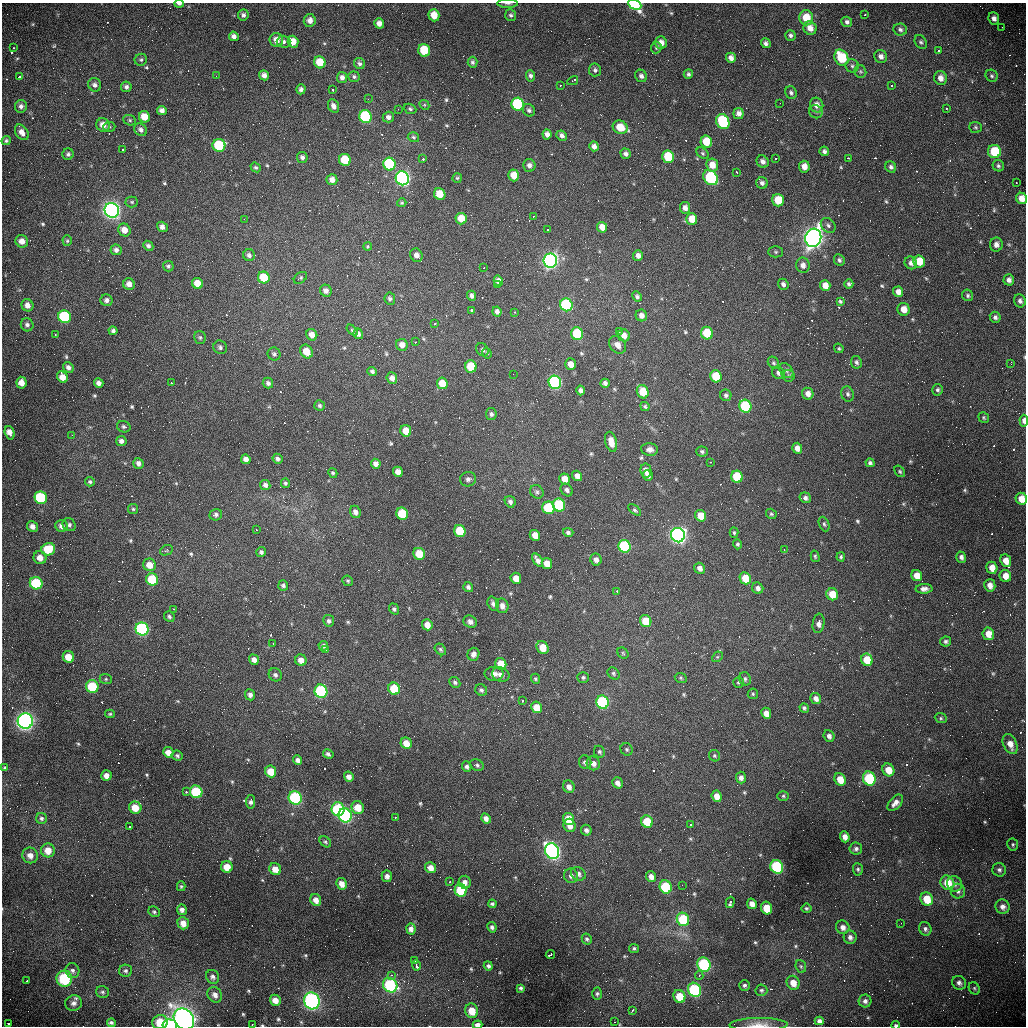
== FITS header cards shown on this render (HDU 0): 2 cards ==
NAXIS1  =                 1024 /fastest changing axis
NAXIS2  =                 1024 /next to fastest changing axis

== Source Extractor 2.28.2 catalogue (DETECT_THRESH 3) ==
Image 1024 x 1024 px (HDU 0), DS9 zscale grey, 1 PNG px = 1 image px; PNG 1028 x 1028 px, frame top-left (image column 1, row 1024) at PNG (2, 3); each listed source drawn as its Kron ellipse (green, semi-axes under 4 px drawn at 4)
Background 977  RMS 35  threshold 104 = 3 sigma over >= 5 px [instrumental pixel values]
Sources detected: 704; of the 704, the 500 brightest by FLUX_AUTO listed and drawn (204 fainter detections omitted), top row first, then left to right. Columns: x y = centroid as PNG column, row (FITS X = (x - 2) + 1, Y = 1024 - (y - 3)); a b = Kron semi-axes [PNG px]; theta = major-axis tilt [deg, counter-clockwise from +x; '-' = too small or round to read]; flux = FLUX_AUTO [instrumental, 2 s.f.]
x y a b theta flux
508 3 10 3 0 4.4e+03
179 4 5 3 - 5.8e+03
635 4 7 5 -27 2.6e+05
865 14 3 2 - 5.4e+03
243 15 5 5 - 7.0e+03
434 15 6 5 - 3.4e+04
511 15 6 5 - 5.1e+03
806 18 7 7 - 4.9e+04
994 18 6 5 - 1.1e+04
310 20 6 6 - 1.5e+04
847 22 5 5 - 6.4e+03
379 23 5 4 - 1.6e+04
1002 27 2 2 - 5.1e+03
810 28 7 6 - 1.9e+04
900 30 7 6 - 6.4e+03
790 35 5 5 - 6.3e+03
234 36 5 4 - 1.1e+04
276 40 7 6 - 1.9e+04
283 42 7 6 - 7.2e+03
293 42 6 5 - 2.7e+04
921 42 7 5 -59 5.2e+03
661 43 6 6 - 1.7e+04
766 43 5 4 - 7.3e+03
14 48 3 2 - 4.6e+03
656 48 6 5 - 4.1e+03
424 50 6 5 - 8.9e+04
939 51 3 3 - 9.3e+03
881 56 7 6 - 1.1e+04
731 58 5 5 - 1.3e+04
841 58 8 6 -64 9.1e+04
141 60 6 6 - 4.5e+03
320 62 6 5 - 5.3e+04
472 62 5 5 - 5.9e+03
359 63 6 5 - 6.1e+03
852 66 6 6 - 5.6e+03
595 70 6 6 - 6.1e+03
860 72 6 6 - 4.1e+03
688 74 5 4 - 5.3e+03
264 75 5 5 - 1.2e+04
216 76 2 2 - 3.4e+03
530 76 5 4 - 6.8e+03
641 76 6 5 - 8.9e+03
992 76 6 5 - 4.8e+03
19 77 3 2 - 8.8e+03
342 77 5 5 - 9.6e+03
354 77 6 5 - 5.3e+03
941 78 7 6 - 1.7e+04
573 81 6 3 29 2.4e+04
95 85 7 6 - 9.3e+03
560 85 3 2 - 7.3e+03
892 85 3 3 - 6.1e+03
126 87 5 5 - 7.1e+03
301 89 5 4 - 6.8e+03
333 90 3 3 - 7.9e+03
791 93 6 5 - 5.7e+03
368 99 2 2 - 2.1e+04
780 103 2 2 - 3.7e+03
518 104 6 6 - 2.8e+05
424 105 5 4 - 3.7e+03
817 105 7 6 - 1.7e+04
21 106 6 6 - 8.5e+03
333 106 7 5 -66 1.0e+04
946 108 3 2 - 9.4e+03
398 109 3 2 - 3.4e+03
410 109 6 5 - 4.8e+03
529 110 6 5 - 6.0e+03
162 111 5 4 - 1.1e+04
816 112 7 6 - 5.7e+03
739 113 5 5 - 1.3e+04
144 117 6 5 - 3.1e+04
366 117 6 6 - 3.4e+05
388 117 6 5 - 9.5e+03
130 120 6 5 - 4.1e+03
723 122 8 6 -63 2.3e+05
103 125 7 6 - 2.1e+04
109 127 6 5 - 3.6e+03
620 127 7 6 - 4.3e+04
976 127 6 5 - 4.0e+03
141 130 7 5 -46 9.7e+03
22 132 8 6 -57 1.6e+04
547 134 5 4 - 1.1e+04
562 136 5 5 - 8.8e+03
413 137 6 5 - 4.2e+03
6 141 4 4 - 3.9e+03
706 142 6 6 - 5.6e+04
219 145 6 6 - 1.5e+05
594 146 5 4 - 1.1e+04
123 150 3 3 - 1.0e+04
824 151 5 4 - 6.6e+03
994 151 7 6 - 8.0e+04
703 153 7 5 -42 4.2e+03
68 154 6 5 - 6.2e+03
626 154 5 5 - 7.6e+03
302 157 5 5 - 7.6e+03
668 157 6 6 - 1.1e+05
848 158 4 2 - 6.1e+03
423 159 3 3 - 7.0e+03
775 159 3 3 - 5.0e+03
345 160 6 6 - 8.1e+04
763 162 6 5 - 1.0e+04
389 164 6 6 - 2.3e+05
529 165 6 6 - 9.1e+03
712 165 6 6 - 2.5e+04
998 166 6 5 - 5.1e+03
256 167 5 4 - 3.9e+03
804 167 6 5 - 1.7e+04
891 167 6 5 - 6.4e+03
737 172 3 3 - 4.9e+03
514 175 6 5 - 3.7e+04
402 178 7 6 - 1.1e+06
457 178 4 4 - 3.4e+03
711 178 8 6 -48 2.4e+05
332 180 5 5 - 1.5e+04
762 183 6 5 - 7.8e+03
1016 183 3 2 - 3.6e+03
440 194 6 5 - 4.7e+04
1022 198 6 5 - 2.2e+04
778 200 6 6 - 6.5e+04
132 202 6 5 - 3.8e+03
402 203 5 4 - 3.4e+03
685 208 6 5 - 1.2e+04
112 210 7 7 - 1.2e+06
533 216 3 3 - 3.8e+03
244 219 2 2 - 7.4e+03
461 219 6 5 - 4.4e+04
692 219 6 5 - 4.1e+04
828 225 8 6 -46 7.1e+03
162 227 6 5 - 1.1e+04
602 227 5 5 - 2.0e+04
124 230 7 6 - 2.2e+04
548 230 3 3 - 9.4e+03
813 238 9 8 - 2.0e+06
22 241 6 6 - 1.9e+04
67 241 5 4 - 3.4e+03
996 244 7 6 - 1.1e+04
148 246 5 4 - 6.4e+03
368 246 4 4 - 5.0e+03
116 250 5 5 - 9.4e+03
776 252 7 5 -1 4.0e+03
249 255 6 6 - 7.5e+03
416 255 7 6 - 1.5e+04
638 255 5 5 - 1.1e+04
839 260 6 5 - 6.1e+03
550 261 7 6 - 1.2e+06
919 261 6 6 - 4.4e+04
911 263 7 6 - 8.7e+03
803 265 7 7 - 1.3e+04
168 266 5 5 - 5.3e+03
483 268 3 2 - 7.6e+03
264 278 6 5 - 6.5e+04
300 278 7 5 37 4.1e+03
1009 280 6 5 - 1.0e+04
498 281 5 4 - 1.3e+04
198 283 6 5 - 3.1e+04
129 284 6 5 - 1.5e+04
783 284 5 5 - 7.4e+03
849 284 4 4 - 5.6e+03
497 285 3 3 - 3.4e+03
825 286 6 5 - 2.5e+04
326 291 6 5 - 1.1e+04
898 292 5 5 - 1.6e+04
968 295 6 5 - 4.8e+03
472 296 5 4 - 7.6e+03
637 296 5 4 - 5.7e+03
390 299 6 5 - 5.9e+03
107 300 6 6 - 8.2e+03
840 301 4 4 - 4.4e+03
1020 301 7 5 -68 8.2e+03
27 305 6 6 - 1.6e+04
566 305 6 6 - 3.4e+05
904 309 6 6 - 2.6e+04
471 310 3 3 - 1.3e+04
497 311 5 4 - 9.1e+03
515 312 3 2 - 3.6e+03
641 315 6 5 - 1.4e+04
65 317 6 6 - 2.2e+05
995 317 5 5 - 6.7e+03
435 324 3 3 - 5.1e+03
27 325 6 6 - 7.9e+03
352 330 7 4 -40 4.2e+03
113 331 4 4 - 6.1e+03
619 331 3 2 - 6.3e+03
707 333 6 6 - 8.8e+04
55 334 3 2 - 3.7e+03
358 334 5 4 - 9.3e+03
577 334 6 6 - 1.7e+05
312 335 6 5 - 1.7e+04
624 335 6 6 - 1.6e+04
200 337 6 6 - 5.1e+03
415 342 3 2 - 4.9e+03
402 345 6 5 - 1.8e+04
617 345 10 7 -49 1.6e+04
220 347 7 6 - 6.3e+03
839 348 5 4 - 3.4e+03
482 350 7 5 -51 6.0e+03
306 352 7 6 - 3.8e+04
487 353 6 4 -59 3.4e+03
274 354 7 6 - 6.3e+03
856 362 6 5 - 5.9e+03
773 363 6 5 - 4.3e+03
571 364 6 5 - 2.1e+04
1011 364 3 2 - 4.1e+03
471 366 6 5 - 8.5e+04
68 367 6 5 - 9.1e+03
786 370 8 6 -52 6.8e+03
372 371 5 4 - 6.0e+03
778 373 7 5 -41 7.8e+03
513 374 2 2 - 4.4e+03
716 376 6 5 - 7.8e+04
788 376 6 6 - 4.7e+03
62 377 6 5 - 2.3e+04
392 378 6 5 - 1.3e+04
555 382 7 6 - 5.2e+05
21 383 6 5 - 2.1e+04
99 383 5 4 - 1.1e+04
171 383 3 2 - 4.2e+03
268 383 5 5 - 6.7e+03
442 383 6 5 - 4.0e+04
605 383 5 4 - 8.1e+03
581 390 5 4 - 7.6e+03
938 390 6 5 - 5.5e+03
643 392 7 5 -65 5.6e+04
808 394 6 5 - 1.5e+04
848 394 8 6 -73 6.1e+03
726 395 6 5 - 5.8e+03
320 406 5 5 - 5.0e+03
645 406 5 4 - 4.2e+03
745 406 6 6 - 2.4e+05
491 414 6 5 - 6.0e+03
984 418 6 5 - 3.7e+03
1024 421 6 4 -85 1.3e+04
124 427 7 5 -22 5.7e+03
406 431 6 5 - 3.8e+04
10 433 7 5 -73 1.9e+04
72 435 2 2 - 8.1e+03
121 441 5 5 - 9.2e+03
611 442 10 5 -76 2.4e+04
797 448 5 5 - 1.7e+04
650 449 8 6 -6 1.1e+04
702 452 6 5 - 5.0e+03
246 459 5 4 - 1.2e+04
277 459 5 5 - 6.6e+03
711 462 3 2 - 3.5e+03
138 463 5 5 - 8.8e+03
870 463 4 4 - 5.9e+03
376 464 5 5 - 1.2e+04
646 471 7 5 -80 1.3e+04
900 471 6 4 -51 3.6e+03
398 472 5 5 - 1.8e+04
333 473 5 4 - 4.0e+03
577 476 5 5 - 1.3e+04
648 476 5 5 - 1.0e+04
737 477 6 5 - 1.0e+05
468 479 8 7 - 7.8e+03
565 479 6 5 - 2.5e+04
90 482 5 4 - 4.9e+03
285 483 5 4 - 4.0e+03
265 485 5 5 - 8.5e+03
567 490 7 5 -50 7.1e+03
537 492 7 6 - 5.6e+03
41 498 6 6 - 2.2e+05
805 498 6 5 - 7.6e+03
1021 499 6 5 - 2.8e+04
510 502 6 5 - 7.2e+03
559 505 6 6 - 1.9e+05
548 508 6 6 - 1.3e+05
133 509 5 5 - 3.8e+03
635 510 7 4 -39 4.4e+03
355 512 6 5 - 1.1e+04
402 514 6 5 - 9.9e+04
771 514 6 5 - 4.0e+03
216 515 6 5 - 6.2e+03
701 516 6 5 - 4.1e+04
824 524 7 5 -66 4.6e+03
69 525 7 6 - 6.6e+03
32 526 5 5 - 1.3e+04
62 526 6 6 - 1.1e+04
256 530 3 3 - 8.7e+03
460 531 6 5 - 9.8e+04
568 532 5 4 - 5.8e+03
734 533 5 4 - 3.8e+03
535 535 6 5 - 2.4e+04
678 535 7 7 - 1.2e+06
737 544 5 4 - 5.0e+03
624 546 6 6 - 2.6e+05
48 549 7 6 - 7.9e+04
784 549 2 2 - 8.9e+03
166 550 7 5 26 3.6e+03
261 552 5 5 - 5.2e+03
419 554 6 5 - 5.2e+04
815 556 6 4 -75 3.9e+03
841 557 4 4 - 4.6e+03
961 557 5 4 - 8.9e+03
40 558 7 6 - 2.1e+04
538 560 8 4 -56 1.1e+04
596 560 6 5 - 1.1e+04
1006 561 6 5 - 2.5e+04
547 564 6 5 - 2.8e+04
150 565 6 6 - 2.8e+04
700 568 6 5 - 1.2e+04
992 568 6 5 - 2.6e+04
917 576 6 5 - 3.1e+04
1005 576 6 5 - 2.3e+04
516 578 6 5 - 2.6e+04
745 578 6 5 - 5.5e+04
152 579 6 6 - 1.2e+05
348 581 5 5 - 3.9e+03
36 583 6 6 - 1.5e+05
283 585 5 5 - 6.0e+03
990 585 6 5 - 1.7e+04
468 587 5 5 - 6.7e+03
758 588 6 5 - 9.3e+03
924 589 8 5 1 1.2e+04
617 591 3 3 - 3.4e+03
832 594 6 5 - 4.2e+04
493 604 7 5 -70 7.6e+03
502 606 7 6 - 1.2e+04
174 609 3 2 - 3.9e+03
394 609 6 5 - 4.7e+03
169 617 6 5 - 5.4e+03
329 621 6 5 - 6.3e+03
646 621 6 5 - 5.6e+04
470 622 7 6 - 9.0e+03
818 623 10 6 82 1.3e+04
427 625 5 5 - 2.2e+04
142 629 7 6 - 5.1e+05
988 634 6 5 - 2.8e+04
946 641 5 5 - 5.9e+03
273 644 3 2 - 3.6e+03
323 646 5 5 - 6.7e+03
542 647 7 5 -57 3.8e+04
440 649 6 5 - 4.9e+03
326 650 3 2 - 4.3e+03
623 653 6 5 - 3.4e+03
473 654 6 6 - 1.1e+04
68 657 6 5 - 3.5e+04
717 657 6 4 43 3.6e+03
254 660 5 4 - 1.2e+04
301 660 6 5 - 1.9e+04
867 660 6 5 - 6.8e+04
501 664 6 5 - 4.7e+04
613 673 7 5 -48 4.7e+03
494 674 9 7 0 1.3e+04
501 674 9 7 -21 1.1e+04
275 675 7 6 - 7.3e+03
583 677 5 5 - 5.0e+03
681 678 6 5 - 3.6e+03
106 679 6 5 - 3.9e+03
535 679 5 4 - 3.5e+03
745 679 7 5 -67 5.3e+03
455 682 6 5 - 5.1e+03
738 682 5 5 - 3.6e+03
92 687 6 6 - 1.2e+05
394 689 6 5 - 7.9e+04
481 690 6 5 - 6.0e+03
321 691 7 6 - 3.1e+05
753 694 5 5 - 3.4e+03
250 695 5 5 - 9.5e+03
816 698 6 5 - 1.3e+04
522 701 3 3 - 8.6e+03
603 702 7 6 - 3.4e+05
536 707 6 5 - 3.5e+04
804 708 5 4 - 4.8e+03
766 713 6 5 - 2.1e+04
110 714 5 4 - 3.6e+03
941 718 6 5 - 3.7e+03
25 721 7 7 - 1.0e+06
829 736 6 5 - 9.6e+03
406 743 6 5 - 2.8e+04
1010 744 10 6 -65 2.2e+04
627 749 6 5 - 4.4e+03
168 752 5 5 - 2.0e+04
599 752 6 5 - 4.8e+03
328 754 5 4 - 6.0e+03
177 755 6 5 - 5.1e+03
715 756 6 5 - 4.0e+03
298 760 4 4 - 9.1e+03
585 762 7 6 - 8.4e+03
593 763 7 6 - 1.3e+04
477 765 7 5 -24 5.7e+03
467 767 5 4 - 6.4e+03
5 768 4 3 - 4.1e+03
888 770 7 6 - 3.4e+04
271 771 6 5 - 4.4e+04
106 775 5 5 - 1.5e+04
349 777 5 4 - 1.3e+04
741 778 6 5 - 1.1e+04
840 779 6 5 - 3.5e+04
869 779 7 6 - 1.9e+05
617 783 6 5 - 1.3e+04
569 787 6 5 - 1.4e+04
186 792 3 3 - 7.1e+03
196 792 6 6 - 1.5e+05
717 796 6 5 - 2.3e+04
783 796 6 5 - 4.2e+03
295 798 7 6 - 2.9e+05
251 802 7 4 80 7.4e+03
895 803 10 5 49 1.4e+04
358 807 7 6 - 4.1e+04
135 808 6 6 - 3.6e+04
338 809 7 6 - 2.0e+05
345 815 7 6 - 3.6e+05
395 817 3 2 - 3.3e+03
41 818 5 5 - 5.5e+03
486 818 5 4 - 1.2e+04
568 819 6 5 - 5.1e+04
647 821 6 5 - 8.0e+04
570 825 7 6 - 1.8e+04
690 825 3 3 - 9.8e+03
129 827 3 3 - 1.1e+04
586 830 5 5 - 8.6e+03
845 837 6 4 -68 1.6e+04
325 842 6 4 -41 4.0e+03
1013 844 6 5 - 4.2e+03
856 849 6 6 - 7.2e+03
48 850 7 7 - 2.9e+04
552 851 8 6 -60 8.5e+05
30 855 8 7 - 1.7e+04
227 867 6 5 - 3.3e+04
777 867 7 6 - 2.8e+05
431 868 5 5 - 2.0e+04
275 869 6 5 - 2.4e+04
858 869 6 5 - 4.6e+03
999 870 7 6 - 7.1e+03
578 874 8 6 -34 9.4e+03
387 876 6 5 - 1.1e+04
571 876 7 7 - 9.2e+03
651 877 6 5 - 1.4e+04
449 882 3 2 - 4.2e+03
465 882 6 6 - 1.3e+04
947 883 7 6 - 4.9e+04
342 884 6 5 - 1.8e+04
955 884 8 7 - 9.6e+03
682 885 2 2 - 9.7e+03
181 886 5 4 - 3.6e+03
666 887 7 6 - 1.7e+05
461 890 6 6 - 1.1e+05
958 891 7 7 - 7.9e+03
927 899 7 6 - 4.9e+04
316 900 6 5 - 1.7e+04
730 902 6 3 74 8.4e+03
492 904 4 4 - 4.8e+03
752 904 5 5 - 1.5e+04
1003 907 7 7 - 1.2e+04
767 908 6 5 - 5.5e+04
806 908 5 5 - 4.4e+03
182 910 5 5 - 9.4e+03
154 912 6 5 - 4.4e+03
683 919 7 6 - 1.5e+05
183 923 6 5 - 2.0e+04
901 923 2 2 - 6.1e+03
492 927 5 4 - 6.8e+03
843 927 7 6 - 1.3e+04
411 929 5 4 - 1.0e+04
925 929 7 6 - 7.6e+03
850 937 7 6 - 1.1e+04
587 939 6 5 - 4.8e+03
634 948 5 4 - 4.6e+03
550 954 4 3 - 1.2e+04
414 961 3 2 - 3.4e+03
704 965 7 6 - 2.9e+05
416 966 5 3 - 1.4e+04
488 966 5 4 - 5.8e+03
801 966 6 5 - 4.0e+03
72 971 7 7 - 7.8e+03
125 971 6 6 - 5.8e+03
391 975 3 2 - 5.1e+03
699 975 4 4 - 3.8e+03
213 977 7 6 - 7.9e+03
64 979 8 7 - 1.2e+05
26 981 3 2 - 3.4e+03
793 983 7 6 - 2.4e+04
959 983 7 6 - 9.5e+03
390 985 8 6 -47 2.2e+05
744 985 5 5 - 5.9e+03
521 988 4 4 - 4.8e+03
974 988 6 5 - 4.1e+03
694 990 7 6 - 2.3e+05
761 990 6 5 - 4.8e+03
103 992 6 6 - 4.9e+03
597 994 6 5 - 4.7e+03
215 995 8 7 - 1.3e+04
679 996 7 6 - 5.4e+04
275 1000 6 5 - 1.9e+04
312 1001 8 7 - 4.5e+05
865 1001 6 6 - 9.2e+03
74 1003 8 7 - 1.2e+04
632 1010 4 2 - 3.8e+03
472 1011 7 6 - 3.8e+04
184 1019 11 9 -48 1.2e+06
819 1021 4 4 - 8.6e+03
160 1022 8 7 - 4.7e+04
614 1022 3 2 - 3.7e+03
111 1023 4 4 - 5.0e+03
8 1024 3 3 - 1.7e+04
170 1025 7 5 -3 9.4e+04
252 1025 3 2 - 3.4e+03
477 1025 5 3 - 1.3e+04
758 1025 29 7 1 2.3e+04
896 1025 4 3 - 5.4e+03
At the frame edge (FLAGS 8, measured only in part): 12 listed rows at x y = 508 3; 179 4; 635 4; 1022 198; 1024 421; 1021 499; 184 1019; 170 1025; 252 1025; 477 1025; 758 1025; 896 1025
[204 fainter detections neither listed nor drawn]